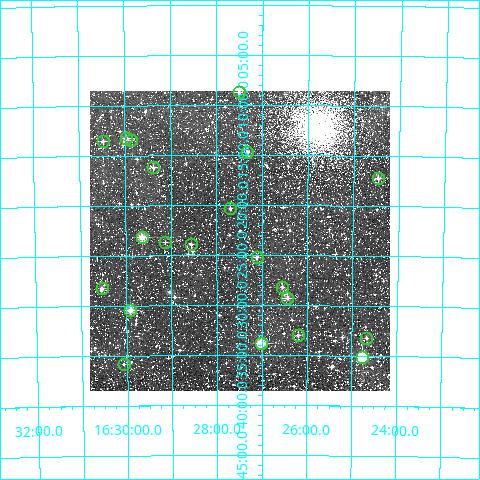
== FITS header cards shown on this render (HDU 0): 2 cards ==
NAXIS1  =                  300
NAXIS2  =                  300

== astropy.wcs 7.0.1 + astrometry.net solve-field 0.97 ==
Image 300 x 300 px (HDU 0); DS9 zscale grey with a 90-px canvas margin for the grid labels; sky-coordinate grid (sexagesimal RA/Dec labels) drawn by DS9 from the SOLVED WCS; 21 Tycho-2 reference stars matched to detected sources circled (green)
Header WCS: RA---TAN/DEC--TAN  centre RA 16:27:30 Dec -72:24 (246.87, -72.39 deg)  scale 6 arcsec/px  FOV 30.0' x 30.0'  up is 0 deg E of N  parity normal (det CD < 0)
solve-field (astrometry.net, Tycho-2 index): VERIFIED the header's WCS against the Tycho-2 star catalogue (verified at 2 index scales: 10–21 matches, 0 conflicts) and refined it, rather than solving blind
Solved WCS: RA---TAN-SIP/DEC--TAN-SIP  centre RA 16:27:29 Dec -72:24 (246.87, -72.39 deg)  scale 6 arcsec/px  FOV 30.0' x 30.0'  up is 0 deg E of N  parity normal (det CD < 0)
The solver's refit moves the header's centre by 1 arcsec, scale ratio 0.9996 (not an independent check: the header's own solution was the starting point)
Tycho-2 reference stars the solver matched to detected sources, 21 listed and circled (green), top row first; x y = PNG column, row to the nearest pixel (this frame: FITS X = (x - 90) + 1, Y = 300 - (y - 91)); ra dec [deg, ICRS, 3 dp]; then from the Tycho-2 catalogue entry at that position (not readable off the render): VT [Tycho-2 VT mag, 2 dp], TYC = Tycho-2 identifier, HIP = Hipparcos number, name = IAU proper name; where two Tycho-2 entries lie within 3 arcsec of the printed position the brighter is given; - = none
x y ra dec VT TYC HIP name
239 92 246.878 -72.145 11.31 9282-1977-1 - -
126 138 247.495 -72.221 9.96 9282-1867-1 - -
131 140 247.463 -72.224 11.41 9282-2009-1 - -
103 141 247.619 -72.225 10.93 9282-2003-1 - -
247 152 246.829 -72.244 10.81 9282-1995-1 - -
153 167 247.347 -72.270 11.32 9282-2083-1 - -
378 178 246.116 -72.287 10.83 9282-2007-1 - -
230 208 246.924 -72.339 11.55 9282-2131-1 - -
142 237 247.412 -72.386 9.87 9282-124-1 - -
165 242 247.283 -72.394 12.06 9282-414-1 - -
191 244 247.142 -72.398 11.70 9282-1154-1 - -
257 257 246.778 -72.419 11.34 9282-376-1 - -
282 287 246.637 -72.469 11.23 9282-168-1 - -
102 288 247.636 -72.471 10.81 9282-1092-1 - -
287 298 246.608 -72.488 10.30 9282-600-1 - -
130 310 247.479 -72.507 9.83 9282-194-1 - -
298 335 246.548 -72.550 11.43 9282-1162-1 - -
366 338 246.169 -72.553 11.18 9282-96-1 - -
261 343 246.756 -72.564 9.03 9282-212-1 - -
362 357 246.191 -72.586 7.95 9282-624-1 80410 -
124 364 247.519 -72.598 11.98 9282-556-1 - -